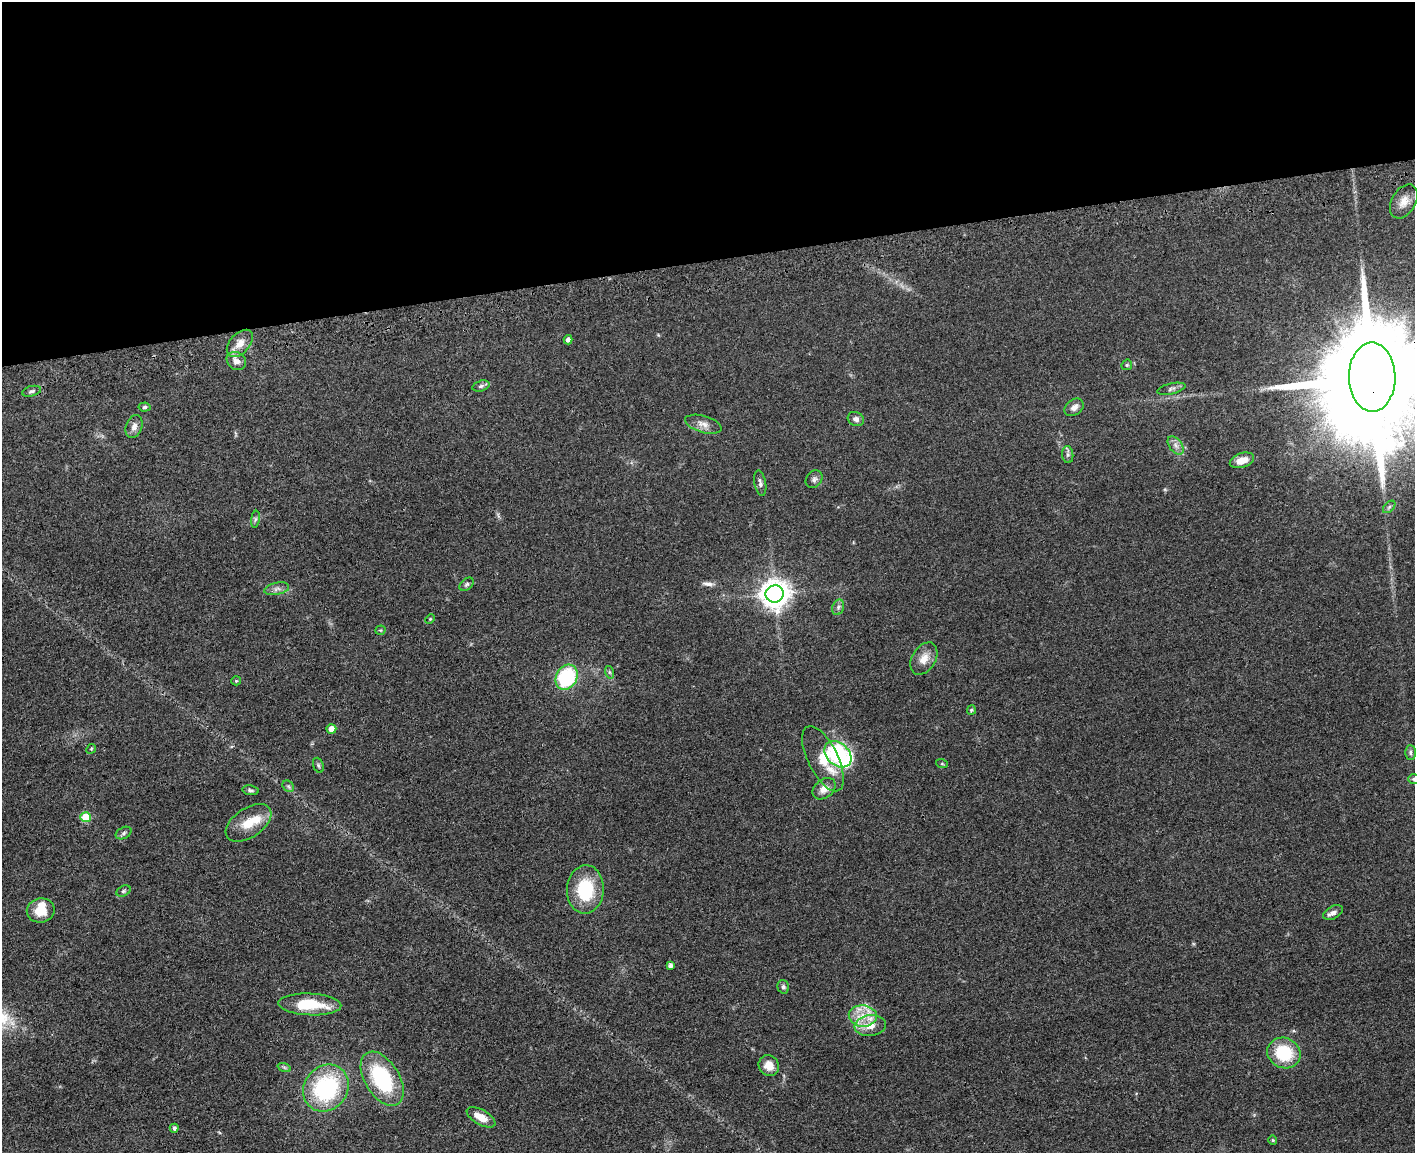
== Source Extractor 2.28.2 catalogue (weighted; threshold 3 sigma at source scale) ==
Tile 2 of 3 x 4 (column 2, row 1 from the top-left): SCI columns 1704-3116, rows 3519-4669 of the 4709 x 4733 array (HDU 1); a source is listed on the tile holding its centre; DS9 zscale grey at full resolution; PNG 1417 x 1155 px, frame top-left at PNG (2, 2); each listed source drawn as its Kron ellipse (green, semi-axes under 4 px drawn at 4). Shown black and unused: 23% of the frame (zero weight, under 3 of 4 exposures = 7% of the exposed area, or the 3 px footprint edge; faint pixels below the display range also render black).
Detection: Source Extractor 2.28.2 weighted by HDU 2 'WHT'; one run over the whole footprint, this tile lists its part. Background 0.0467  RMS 0.0051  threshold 0.023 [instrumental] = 3 sigma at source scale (4.5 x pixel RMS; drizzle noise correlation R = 1.50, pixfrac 1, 0.05/0.05 arcsec/px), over >= 5 px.
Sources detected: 67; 1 inside a brighter object's white glare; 1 long thin detection or spike segment (spike, bleed or trail) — neither listed nor drawn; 2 inside a brighter listed object's ellipse — not listed separately; the other 63 listed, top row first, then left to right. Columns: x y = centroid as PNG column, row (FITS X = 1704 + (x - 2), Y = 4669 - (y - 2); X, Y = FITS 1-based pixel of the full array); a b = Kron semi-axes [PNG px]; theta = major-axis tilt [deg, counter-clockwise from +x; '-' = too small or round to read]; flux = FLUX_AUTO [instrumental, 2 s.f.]
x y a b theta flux
1404 201 18 12 60 5.4
568 340 4 4 - 2.1
240 343 16 10 47 5.5
236 361 10 8 -36 3.4
1127 365 6 5 - 0.71
1372 377 34 23 -89 20000
481 386 9 5 17 1.3
1171 389 14 5 13 1.5
32 391 10 5 14 1.3
145 407 6 4 5 0.93
1074 407 10 7 37 2.8
856 419 8 7 - 1.9
703 424 19 8 -16 3.7
134 427 12 8 72 2.7
1176 445 10 6 -53 2.3
1068 455 8 5 -84 1.2
1242 460 12 7 18 5.9
814 479 9 7 53 1.7
760 483 13 5 -80 1.7
1389 507 7 4 45 1
255 519 8 4 81 0.94
467 584 8 5 40 1.1
277 589 12 6 12 2.3
775 594 9 8 - 650
838 607 8 6 70 1.4
430 619 5 4 - 0.49
380 630 5 4 - 0.54
924 659 17 11 59 5.8
609 672 6 4 -72 0.82
566 677 13 10 61 40
236 681 5 4 - 0.56
971 710 5 4 - 0.63
331 729 5 4 - 4.5
91 749 5 4 - 0.54
1410 753 7 5 -90 1.2
838 754 15 11 -43 85
823 759 35 15 -64 13
942 764 6 3 -18 0.53
318 765 8 5 -71 0.95
1414 779 6 5 - 0.87
288 786 6 5 - 1
824 789 13 9 38 4.4
250 790 8 5 -8 1.1
86 817 5 5 - 18
248 823 26 14 34 10
124 833 8 5 29 1.2
585 889 24 18 87 26
123 891 7 5 27 0.93
41 910 14 12 9 8.6
1333 912 10 6 29 2.3
670 965 4 4 - 1.8
783 987 7 5 -72 1.2
310 1004 31 11 -2 18
863 1016 14 11 -4 8
870 1026 15 10 6 7.1
1284 1053 17 15 -24 21
769 1066 11 10 - 5.4
284 1067 7 4 -19 0.79
382 1079 30 17 -58 45
326 1088 24 21 50 54
481 1117 16 7 -30 6.9
174 1128 4 4 - 1.4
1273 1140 4 4 - 0.51
Overlapping masked pixels (flux is a lower limit): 1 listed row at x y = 1372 377
Isophote crosses this tile's border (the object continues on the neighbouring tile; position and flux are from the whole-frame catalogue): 2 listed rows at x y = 1372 377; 1414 779